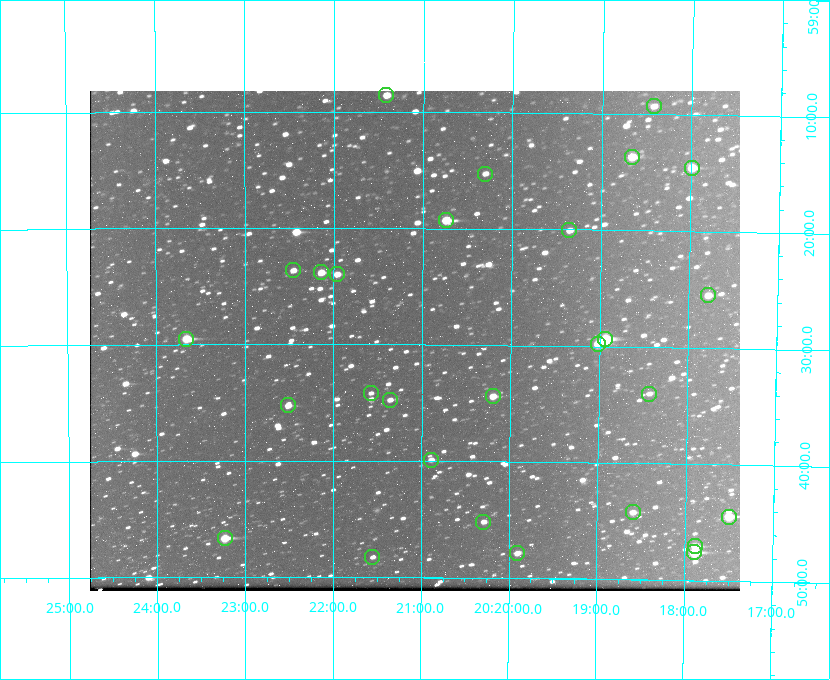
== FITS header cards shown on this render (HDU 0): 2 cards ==
NAXIS1  =                  650 / Width of table row in bytes
NAXIS2  =                  500 / Number of rows in table

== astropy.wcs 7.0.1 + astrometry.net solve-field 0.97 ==
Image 650 x 500 px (HDU 0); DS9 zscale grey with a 90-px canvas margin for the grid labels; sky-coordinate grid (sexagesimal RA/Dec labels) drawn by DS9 from the SOLVED WCS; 28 Tycho-2 reference stars matched to detected sources circled (green)
Header WCS: none
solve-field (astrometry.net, Tycho-2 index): SOLVED blind (the file carries no WCS)
Solved WCS: RA---TAN-SIP/DEC--TAN-SIP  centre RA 20:21:05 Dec +59:30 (305.27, +59.49 deg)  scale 5.15 arcsec/px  FOV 55.8' x 43.0'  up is +180 deg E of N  parity flipped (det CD > 0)
(file carries no celestial WCS; the grid is the blind solution)
Tycho-2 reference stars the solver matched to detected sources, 28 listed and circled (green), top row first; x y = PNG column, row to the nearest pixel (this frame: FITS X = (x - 90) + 1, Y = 500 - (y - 91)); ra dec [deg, ICRS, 3 dp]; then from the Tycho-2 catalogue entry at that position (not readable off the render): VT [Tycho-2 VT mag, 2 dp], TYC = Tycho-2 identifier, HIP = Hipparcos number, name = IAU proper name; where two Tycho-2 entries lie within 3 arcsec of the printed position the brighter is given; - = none
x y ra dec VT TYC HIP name
386 95 305.353 +59.143 10.51 3949-1307-1 - -
654 106 304.606 +59.155 10.95 3949-1673-1 - -
632 157 304.666 +59.228 9.63 3949-1325-1 - -
692 168 304.498 +59.243 9.91 3949-663-1 - -
485 174 305.075 +59.254 11.10 3949-857-1 - -
446 220 305.185 +59.322 8.95 3949-1869-1 - -
569 230 304.838 +59.335 10.93 3949-1877-1 - -
293 270 305.613 +59.394 10.81 3949-1261-1 - -
321 272 305.535 +59.397 10.37 3949-1383-1 - -
337 274 305.490 +59.400 10.79 3949-1179-1 - -
708 295 304.447 +59.425 10.97 3949-965-1 - -
186 339 305.915 +59.492 9.25 3949-1149-1 - -
605 339 304.733 +59.490 8.93 3949-1451-1 - -
598 344 304.755 +59.496 9.37 3949-615-1 - -
371 393 305.394 +59.570 11.70 3949-405-1 - -
649 394 304.607 +59.567 11.00 3949-1861-1 - -
493 396 305.049 +59.573 10.18 3949-1099-1 - -
390 400 305.340 +59.579 10.98 3949-39-1 - -
288 405 305.628 +59.588 10.19 3949-1517-1 - -
431 460 305.223 +59.664 11.52 3949-1631-1 - -
633 512 304.649 +59.737 10.61 3949-735-1 - -
729 517 304.376 +59.741 8.68 3949-423-1 - -
483 522 305.073 +59.753 11.06 3949-89-1 - -
225 538 305.808 +59.778 8.73 3949-715-1 100545 -
695 546 304.470 +59.785 9.54 3949-1615-1 - -
694 552 304.474 +59.793 10.98 3949-1187-1 100048 -
517 553 304.976 +59.797 11.33 3949-1031-1 - -
372 557 305.387 +59.804 11.49 3949-285-1 - -